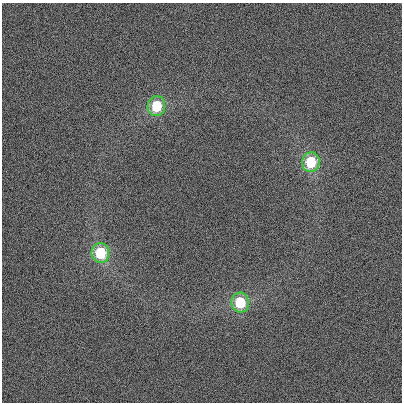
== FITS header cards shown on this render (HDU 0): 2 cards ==
NAXIS1  =                  400
NAXIS2  =                  400

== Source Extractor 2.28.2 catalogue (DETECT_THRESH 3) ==
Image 400 x 400 px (HDU 0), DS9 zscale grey, 1 PNG px = 1 image px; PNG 404 x 404 px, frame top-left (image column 1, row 400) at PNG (2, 3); each listed source drawn as its Kron ellipse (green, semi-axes under 4 px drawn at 4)
Background 1.19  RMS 36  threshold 108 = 3 sigma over >= 5 px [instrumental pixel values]
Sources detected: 4; all 4 listed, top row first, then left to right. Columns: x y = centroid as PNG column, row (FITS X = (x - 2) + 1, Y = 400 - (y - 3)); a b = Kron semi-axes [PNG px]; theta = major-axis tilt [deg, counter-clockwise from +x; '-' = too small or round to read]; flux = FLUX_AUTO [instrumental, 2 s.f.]
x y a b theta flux
156 106 10 9 - 100000
311 162 10 8 82 130000
100 253 10 8 -82 140000
240 303 10 8 -88 110000